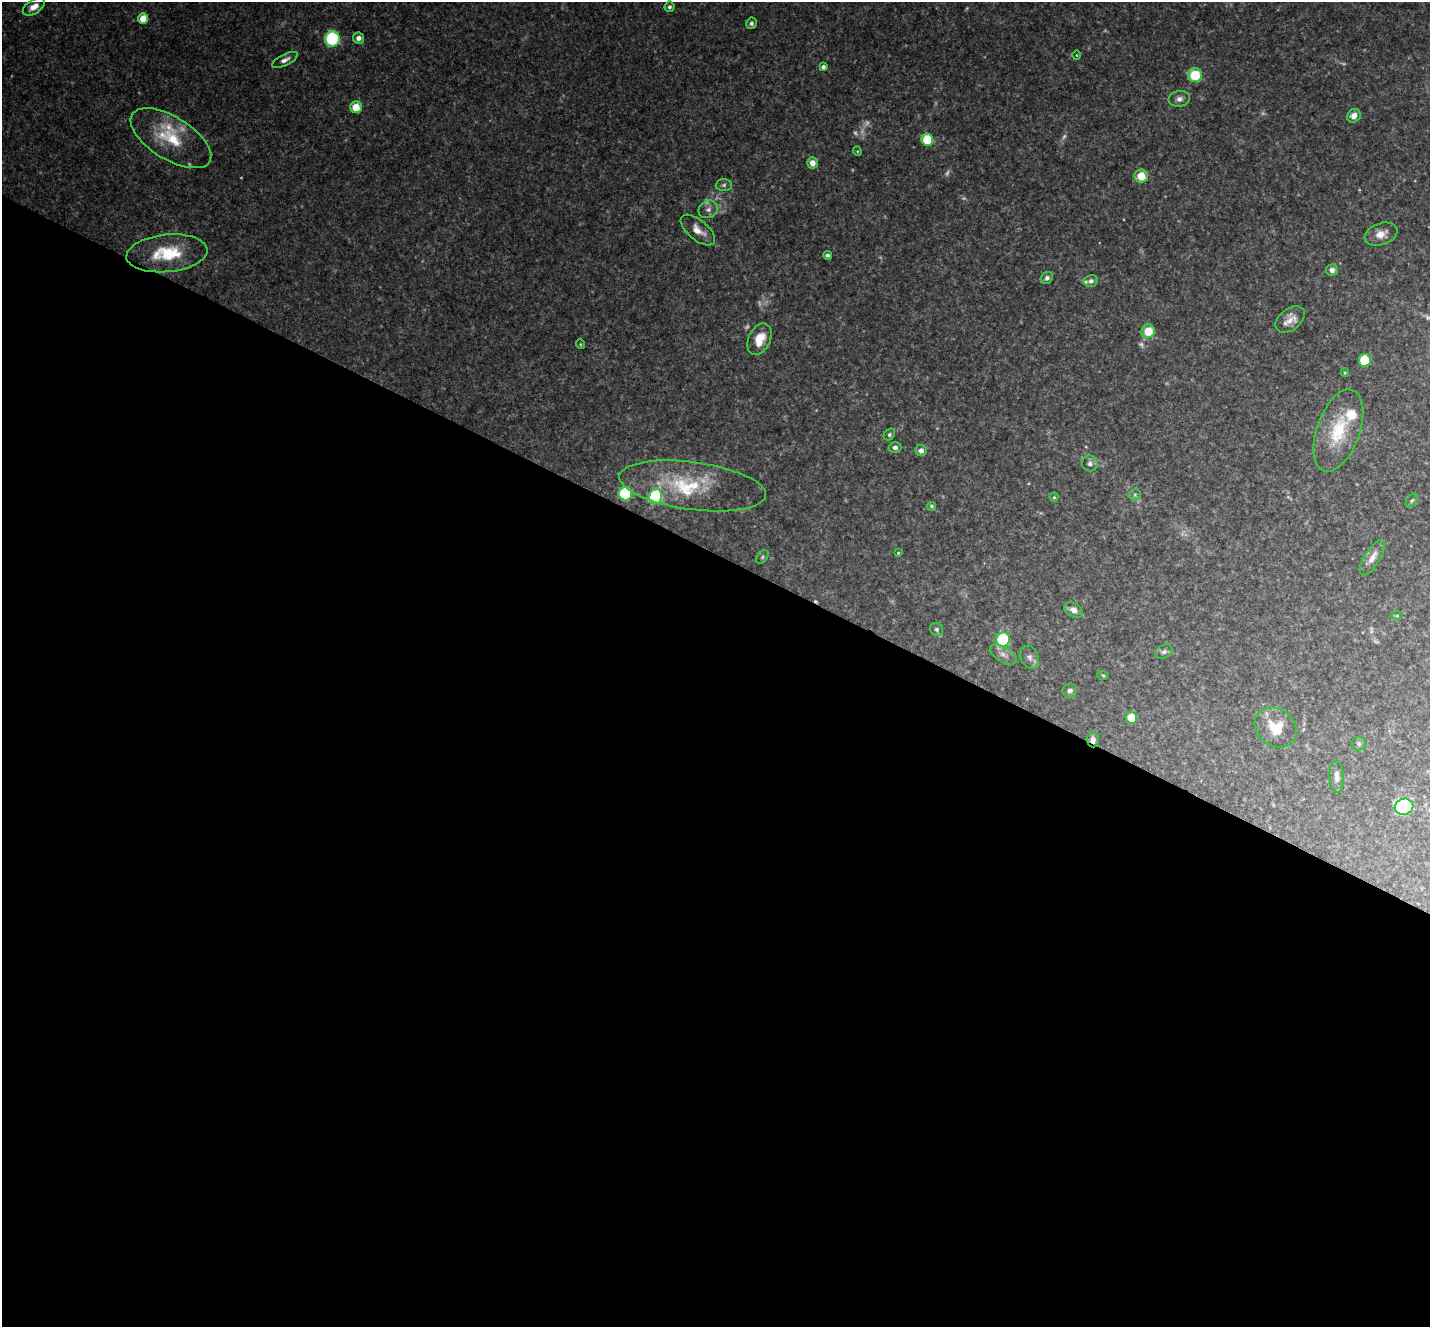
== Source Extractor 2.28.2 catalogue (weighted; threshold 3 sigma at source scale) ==
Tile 14 of 4 x 4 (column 2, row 4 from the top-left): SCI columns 1432-2859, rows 149-1473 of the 5721 x 5732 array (HDU 1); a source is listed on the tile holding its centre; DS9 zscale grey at full resolution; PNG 1432 x 1329 px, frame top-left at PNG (2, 2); each listed source drawn as its Kron ellipse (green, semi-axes under 4 px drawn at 4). Shown black and unused: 58% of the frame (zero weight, under 3 of 4 exposures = <1% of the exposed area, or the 3 px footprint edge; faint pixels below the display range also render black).
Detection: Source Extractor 2.28.2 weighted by HDU 2 'WHT'; one run over the whole footprint, this tile lists its part. Background 0.0903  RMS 0.0067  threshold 0.03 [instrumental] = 3 sigma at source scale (4.5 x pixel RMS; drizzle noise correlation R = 1.50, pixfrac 1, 0.05/0.05 arcsec/px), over >= 5 px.
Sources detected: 85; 17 too faint to see at this stretch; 1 cosmic-ray / hot-pixel residue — neither listed nor drawn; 4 inside a brighter listed object's ellipse — not listed separately; the other 63 listed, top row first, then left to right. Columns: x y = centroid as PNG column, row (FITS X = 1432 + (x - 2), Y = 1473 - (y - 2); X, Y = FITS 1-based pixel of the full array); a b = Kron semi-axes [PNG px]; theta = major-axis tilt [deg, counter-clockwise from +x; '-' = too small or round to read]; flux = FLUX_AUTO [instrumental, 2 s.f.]
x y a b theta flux
34 7 12 7 33 7.4
669 7 5 5 - 1.6
143 19 5 5 - 17
751 23 6 5 - 1.9
358 38 5 5 - 3.2
332 39 7 7 - 70
1077 55 5 3 - 0.61
285 60 14 5 26 3.6
823 67 4 4 - 2.2
1195 75 7 7 - 25
1179 99 11 8 9 3.6
356 107 6 5 - 14
1354 116 7 6 - 6
171 138 45 21 -32 34
927 139 6 6 - 30
857 151 4 4 - 0.73
812 163 5 5 - 5.2
1141 176 6 6 - 14
724 185 8 6 3 1.8
708 209 10 8 31 3.3
698 230 21 10 -40 8
1381 234 17 11 19 7.7
167 253 41 18 6 36
828 255 4 3 - 1.8
1332 270 6 5 - 3.1
1047 278 6 5 - 2.6
1091 281 7 6 - 2.2
1290 319 17 10 38 7.2
1148 331 7 6 - 17
760 339 16 11 65 14
580 344 5 3 - 0.7
1365 360 6 6 - 35
1345 373 4 3 - 0.84
1338 430 43 21 70 35
889 435 6 5 - 1.4
895 447 6 5 - 2.2
921 450 6 6 - 3.5
1090 463 8 7 - 2.8
692 486 74 24 -8 54
625 494 7 6 - 58
1135 495 6 5 - 1.6
656 496 7 6 - 100
1054 497 4 4 - 0.89
1412 501 8 4 51 1.3
931 506 4 4 - 1.1
898 553 3 3 - 0.7
762 557 8 5 50 1.5
1372 558 20 7 59 7
1074 610 10 7 -32 5
1397 616 5 3 - 0.67
937 629 7 6 - 1.6
1003 639 7 7 - 44
1164 652 9 6 29 2.2
1003 654 15 7 -31 4.7
1030 657 12 8 -71 3.4
1103 675 5 3 - 0.77
1070 691 7 6 - 2.4
1131 718 6 5 - 15
1276 728 23 18 -36 18
1093 740 7 6 - 3.3
1359 744 7 6 - 1.7
1337 777 16 7 -85 4.2
1404 807 9 8 - 78
Overlapping masked pixels (flux is a lower limit): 1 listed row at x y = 1093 740
Isophote crosses this tile's border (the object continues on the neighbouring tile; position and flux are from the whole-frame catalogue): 1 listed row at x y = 1404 807